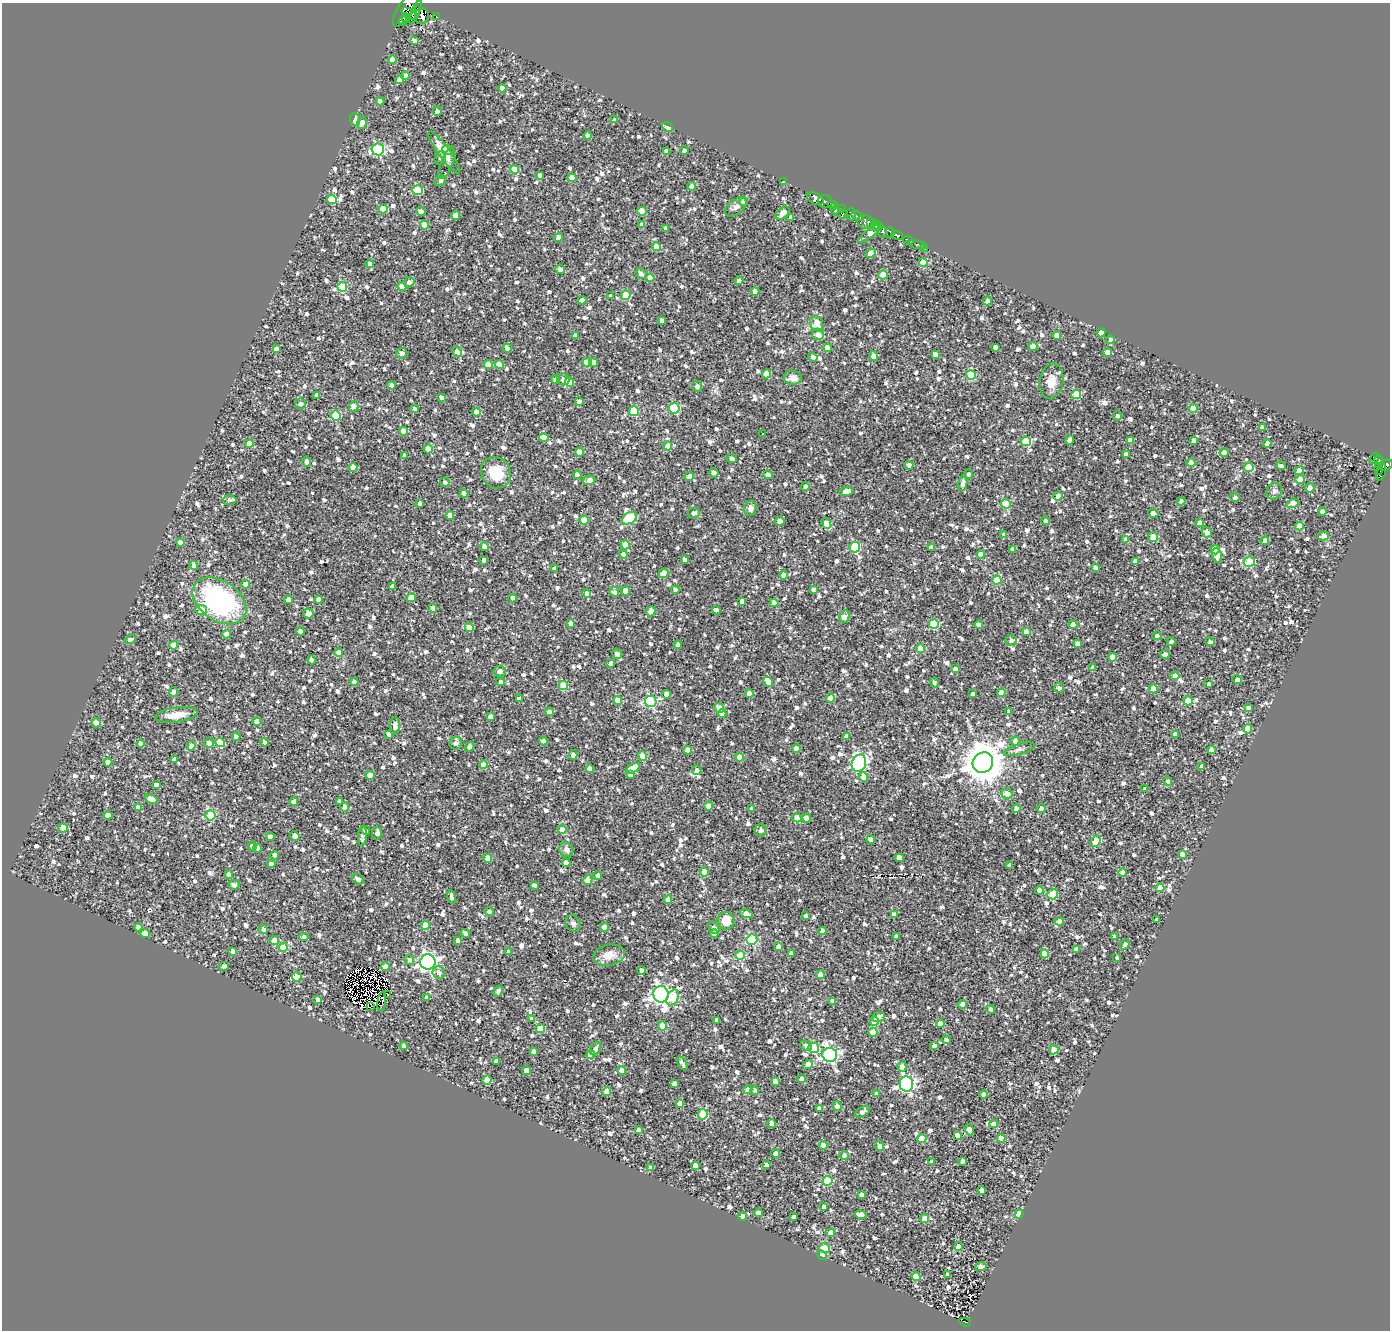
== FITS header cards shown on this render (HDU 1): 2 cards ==
NAXIS1  =                 1388
NAXIS2  =                 1328

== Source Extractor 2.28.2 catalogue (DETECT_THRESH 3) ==
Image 1388 x 1328 px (HDU 1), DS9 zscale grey, 1 PNG px = 1 image px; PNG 1392 x 1332 px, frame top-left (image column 1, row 1328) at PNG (2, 3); each listed source drawn as its Kron ellipse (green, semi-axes under 4 px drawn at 4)
Background 0.624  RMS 0.19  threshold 0.577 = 3 sigma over >= 5 px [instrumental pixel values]
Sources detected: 1495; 6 with non-positive FLUX_AUTO (blend fragments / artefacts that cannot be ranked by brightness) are neither listed nor drawn; of the other 1489, the 500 brightest by FLUX_AUTO listed and drawn (989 fainter detections omitted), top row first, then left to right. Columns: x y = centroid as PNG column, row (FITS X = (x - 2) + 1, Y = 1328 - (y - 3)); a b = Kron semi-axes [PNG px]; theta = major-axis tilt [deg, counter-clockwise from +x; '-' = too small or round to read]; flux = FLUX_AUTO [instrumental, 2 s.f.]
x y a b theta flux
406 9 20 7 57 2100
415 12 12 4 65 810
410 13 9 3 -31 340
422 16 8 6 86 3000
436 17 4 3 - 66
406 18 4 3 - 1400
403 21 5 4 - 310
415 41 4 3 - 43
392 60 4 4 - 150
406 76 4 4 - 110
400 80 5 4 - 120
502 88 4 4 - 88
380 101 4 4 - 79
437 111 5 4 - 55
355 120 6 5 - 81
615 120 4 4 - 61
362 123 6 5 - 110
667 127 6 4 -40 88
588 136 4 4 - 96
378 149 6 6 - 1600
448 150 5 5 - 55
667 151 4 4 - 86
684 151 4 4 - 43
444 152 25 6 -54 180
440 158 7 5 64 41
446 164 16 6 69 48
514 169 4 4 - 170
540 175 4 4 - 44
572 177 4 4 - 160
441 181 6 5 - 43
784 182 3 3 - 150
692 186 4 4 - 170
418 190 5 5 - 750
815 198 9 5 -28 2000
332 199 5 4 - 410
743 201 5 4 - 59
825 202 7 6 - 230
832 205 5 3 - 270
736 207 12 7 37 53
383 209 4 4 - 330
841 209 3 3 - 130
835 210 4 3 - 140
642 211 4 4 - 240
421 212 5 4 - 93
783 213 8 5 43 130
842 214 4 4 - 140
851 214 6 4 -80 300
456 216 4 4 - 160
858 216 7 4 -25 730
791 217 4 4 - 54
866 222 8 7 - 570
871 222 3 2 - 140
425 225 4 4 - 160
642 225 4 4 - 84
875 225 5 4 - 440
879 226 4 4 - 570
666 228 4 3 - 59
882 232 6 4 -79 350
870 233 15 4 39 140
890 233 5 3 - 540
897 235 6 4 -24 200
559 237 4 4 - 120
908 240 5 3 - 200
917 245 9 3 -11 47
656 247 4 4 - 240
925 248 3 2 - 63
871 253 5 4 - 170
923 263 4 4 - 390
370 264 4 4 - 48
560 269 5 4 - 86
641 274 6 5 - 42
883 275 5 4 - 280
650 278 4 4 - 170
739 281 4 4 - 87
409 282 5 5 - 54
402 286 4 4 - 210
342 287 5 5 - 620
755 292 4 4 - 140
626 295 5 4 - 440
611 296 4 4 - 50
582 300 4 4 - 110
987 301 4 4 - 110
662 320 4 4 - 68
817 323 8 6 -65 250
1101 333 4 4 - 170
818 334 6 5 - 97
1057 335 4 4 - 200
575 336 4 4 - 62
1110 340 4 4 - 41
1033 346 4 4 - 170
995 347 4 4 - 60
507 348 5 4 - 48
827 348 4 4 - 91
276 349 4 4 - 66
457 352 6 4 -48 110
402 353 6 5 - 65
1107 353 4 4 - 100
935 354 4 4 - 66
873 356 5 4 - 120
813 357 5 4 - 43
587 362 4 4 - 250
593 363 4 4 - 110
499 364 4 4 - 230
488 365 4 4 - 160
766 374 4 4 - 200
971 375 5 4 - 480
793 378 9 7 -2 97
555 379 4 4 - 56
563 379 6 6 - 50
1051 381 18 12 81 150
569 382 4 4 - 260
392 385 4 4 - 89
697 386 5 5 - 64
1076 394 5 4 - 420
317 395 4 4 - 67
441 397 4 4 - 76
579 401 4 4 - 92
300 404 5 5 - 46
354 406 5 4 - 130
674 408 5 5 - 900
1193 408 4 4 - 230
415 409 4 4 - 61
634 411 5 5 - 570
476 412 4 4 - 170
336 415 5 5 - 650
1118 416 4 4 - 43
1262 427 4 4 - 48
403 431 4 4 - 170
762 433 3 3 - 48
544 438 5 4 - 190
1070 440 4 4 - 58
1131 440 4 4 - 110
1026 441 5 5 - 620
1194 441 4 4 - 97
1267 443 4 4 - 77
249 444 4 4 - 190
668 446 4 4 - 230
428 449 4 4 - 140
579 452 4 4 - 180
1224 453 4 4 - 150
404 455 4 3 - 45
1126 455 4 4 - 75
732 458 5 4 - 44
1374 458 6 4 56 51
1378 460 4 3 - 280
307 461 5 4 - 46
1191 463 4 4 - 160
909 465 4 4 - 78
1385 465 8 5 24 290
1281 466 4 3 - 50
353 467 4 4 - 110
1249 467 5 4 - 450
1379 469 6 3 -80 82
1299 471 5 4 - 160
1381 472 9 3 74 150
496 473 16 14 -55 390
714 473 4 4 - 43
968 474 4 4 - 45
577 475 4 4 - 110
768 475 5 4 - 93
689 476 4 4 - 110
1300 479 4 4 - 150
589 480 6 4 19 140
445 482 5 4 - 43
963 483 8 4 79 80
805 487 4 4 - 97
1310 488 5 4 - 71
846 491 7 4 10 140
1274 491 8 7 - 43
464 493 4 4 - 96
1058 496 4 4 - 120
1235 497 5 4 - 46
229 500 7 5 -1 45
1181 501 4 4 - 41
420 503 4 4 - 51
1293 503 6 4 23 200
1006 504 5 4 - 470
751 508 8 6 75 59
1322 512 4 4 - 62
694 513 5 5 - 60
1153 513 5 4 - 69
450 515 4 4 - 140
629 518 8 5 33 930
584 520 4 4 - 260
780 521 5 4 - 83
1046 521 4 4 - 50
1199 523 4 4 - 120
826 524 6 4 -50 300
1299 526 4 4 - 230
1207 532 5 5 - 75
1004 535 4 4 - 54
1323 536 5 4 - 120
1153 537 5 4 - 350
1126 540 4 4 - 150
1265 541 4 4 - 88
180 542 4 4 - 86
625 545 4 4 - 260
484 547 4 4 - 65
855 547 5 5 - 1100
931 547 4 4 - 49
1013 550 4 4 - 88
1215 550 4 4 - 350
623 554 4 4 - 51
981 554 4 4 - 210
1217 555 7 4 -80 110
685 559 4 3 - 51
483 560 4 3 - 46
1135 561 4 4 - 50
1250 562 5 5 - 830
194 565 4 4 - 70
1095 567 4 3 - 46
554 569 4 4 - 91
664 573 5 4 - 180
784 575 4 4 - 140
997 580 4 4 - 400
246 584 4 4 - 100
392 586 4 4 - 62
814 589 4 4 - 59
675 590 4 4 - 47
626 591 4 4 - 180
614 592 5 5 - 48
587 593 4 4 - 50
411 598 5 4 - 270
513 598 4 4 - 110
319 599 4 4 - 91
288 600 4 4 - 110
219 601 30 20 -35 2200
742 601 4 4 - 64
774 603 4 4 - 180
433 608 4 4 - 97
201 610 5 5 - 200
717 610 4 4 - 100
651 611 5 4 - 130
308 614 5 5 - 120
844 617 6 4 65 200
571 623 4 4 - 110
934 624 5 5 - 590
979 625 4 4 - 65
1073 625 4 4 - 160
469 627 4 4 - 230
300 631 4 4 - 110
1026 632 4 4 - 71
227 634 4 4 - 89
1157 636 4 4 - 43
130 639 5 4 - 57
1011 640 5 5 - 44
1171 642 4 3 - 47
1210 642 4 4 - 43
1078 644 4 4 - 78
174 645 4 4 - 210
678 645 4 4 - 56
920 649 4 4 - 210
339 653 4 4 - 180
617 654 5 4 - 51
1165 654 4 4 - 51
1113 657 4 4 - 190
311 660 4 4 - 48
610 663 4 3 - 56
1093 668 4 4 - 54
955 669 4 3 - 58
500 671 6 5 - 60
1175 676 4 4 - 150
1237 680 5 4 - 50
354 682 4 4 - 65
501 682 4 4 - 49
768 682 5 4 - 180
934 683 5 3 - 46
1209 684 3 3 - 42
563 685 5 4 - 430
1059 688 5 5 - 46
1153 689 4 4 - 200
174 692 5 4 - 110
1001 693 4 4 - 210
666 694 4 4 - 110
749 694 4 4 - 130
973 694 3 3 - 43
830 698 4 4 - 130
519 699 4 4 - 57
618 700 4 4 - 270
651 701 6 5 - 1500
1188 701 4 4 - 320
719 708 5 4 - 330
1248 708 4 3 - 41
549 712 4 4 - 84
1009 712 4 3 - 43
722 713 4 4 - 99
176 715 21 7 7 220
490 717 4 4 - 82
257 722 4 4 - 190
96 723 4 4 - 230
395 725 8 5 88 89
1248 729 4 4 - 270
389 734 4 4 - 66
1175 734 4 4 - 94
846 736 4 4 - 59
236 737 4 4 - 53
543 741 4 4 - 60
1015 741 4 4 - 110
220 742 5 4 - 400
265 742 4 3 - 59
209 743 4 4 - 130
456 743 6 6 - 53
141 744 4 4 - 71
191 746 5 4 - 60
470 747 5 4 - 70
796 749 4 4 - 170
1019 749 16 5 16 54
688 750 4 4 - 210
1211 750 4 4 - 100
573 755 5 4 - 81
643 756 4 4 - 240
740 757 4 4 - 140
174 759 4 4 - 42
108 762 4 4 - 180
983 762 11 9 44 42000
859 763 9 7 67 2500
483 765 4 4 - 180
1202 767 4 4 - 110
633 768 8 4 29 200
589 769 4 4 - 85
697 770 5 5 - 47
630 774 4 4 - 48
370 775 4 4 - 140
864 777 5 4 - 120
1168 781 4 4 - 44
156 785 4 4 - 58
1145 789 4 3 - 45
1007 794 6 5 - 120
151 799 7 4 -27 140
340 801 4 3 - 42
294 802 4 4 - 89
709 806 4 4 - 120
138 807 4 4 - 72
344 807 4 4 - 78
752 809 4 3 - 54
1016 809 4 4 - 130
1041 809 4 4 - 80
108 815 4 4 - 66
211 815 5 5 - 710
797 818 4 4 - 270
806 818 4 4 - 91
63 828 4 4 - 210
365 830 4 4 - 55
562 830 4 4 - 190
761 830 6 6 - 66
377 833 6 5 - 52
295 836 5 4 - 140
362 836 10 4 86 47
270 837 4 4 - 130
871 840 4 4 - 130
1096 841 6 4 55 300
252 846 4 4 - 52
258 848 4 4 - 50
566 850 8 6 -53 58
1182 854 4 4 - 55
275 855 4 4 - 140
487 858 4 4 - 190
899 858 4 4 - 120
566 863 4 4 - 98
271 864 4 4 - 51
1010 865 4 4 - 59
704 872 4 4 - 210
1122 872 4 4 - 140
229 875 4 4 - 110
598 875 4 4 - 57
358 879 6 4 -32 62
588 880 5 4 - 140
234 885 5 4 - 57
534 885 4 4 - 45
1160 888 4 4 - 200
1039 890 4 4 - 140
1052 894 5 5 - 440
452 897 7 3 -80 48
668 900 4 4 - 180
489 911 5 4 - 45
746 914 6 4 -15 120
894 914 4 4 - 79
806 916 4 4 - 52
1157 920 4 3 - 57
726 921 9 8 - 210
1059 921 4 4 - 99
573 923 8 7 - 51
426 925 4 4 - 280
138 927 4 4 - 67
604 927 4 4 - 150
714 928 6 5 - 43
263 929 5 4 - 55
822 931 4 4 - 61
465 933 4 3 - 52
145 934 4 4 - 260
714 934 4 4 - 90
896 936 4 3 - 57
304 937 4 4 - 62
1114 937 4 3 - 55
752 939 5 5 - 960
275 941 4 4 - 210
458 941 4 3 - 50
1125 944 5 4 - 52
283 947 4 4 - 260
779 947 4 4 - 71
1076 949 4 4 - 61
233 951 4 4 - 81
509 952 4 4 - 54
791 953 4 3 - 44
1045 954 5 4 - 190
609 955 16 10 10 180
740 955 5 4 - 530
1117 958 4 3 - 41
409 960 5 5 - 49
428 962 7 7 - 5100
224 966 5 3 - 43
385 967 4 4 - 99
642 970 4 4 - 59
439 972 6 6 - 56
820 975 4 4 - 220
297 977 5 4 - 90
498 991 6 4 63 51
388 994 2 2 - 260
661 994 8 7 - 5300
673 997 8 5 63 490
427 998 4 4 - 56
318 1000 4 4 - 85
832 1001 4 4 - 57
382 1002 10 4 83 100
962 1004 4 4 - 130
370 1007 4 3 - 53
991 1009 5 4 - 46
878 1017 6 5 - 85
532 1019 4 3 - 69
717 1020 4 4 - 65
874 1021 4 4 - 230
940 1024 4 4 - 210
663 1026 4 4 - 260
540 1029 5 4 - 270
873 1032 4 4 - 210
946 1040 4 4 - 64
806 1045 6 5 - 42
934 1045 4 4 - 51
404 1046 4 4 - 43
814 1048 5 5 - 620
595 1049 7 5 63 48
1054 1050 5 4 - 200
534 1052 4 4 - 80
590 1055 4 4 - 500
830 1055 7 7 - 2900
496 1061 4 4 - 53
682 1063 7 4 -58 42
808 1064 5 4 - 95
902 1067 5 4 - 65
527 1071 4 4 - 220
622 1071 4 4 - 140
801 1079 4 4 - 70
487 1080 4 4 - 240
775 1081 4 4 - 73
674 1083 4 3 - 45
906 1084 7 7 - 3200
748 1090 4 4 - 98
755 1090 4 4 - 64
607 1091 4 4 - 160
876 1094 4 3 - 53
984 1094 4 4 - 47
680 1103 4 4 - 69
837 1106 5 5 - 49
820 1108 4 3 - 42
863 1112 8 4 29 48
703 1114 5 5 - 650
771 1124 4 4 - 98
993 1124 4 4 - 59
969 1129 6 4 -65 110
639 1130 4 4 - 73
957 1135 4 4 - 60
1001 1138 4 4 - 220
922 1139 4 4 - 260
823 1145 4 4 - 170
880 1146 5 4 - 61
776 1154 4 4 - 94
844 1155 4 4 - 56
963 1161 4 4 - 73
931 1162 3 3 - 44
695 1165 4 4 - 88
766 1165 4 4 - 50
651 1168 4 3 - 56
827 1181 5 5 - 780
982 1190 4 4 - 60
862 1195 4 4 - 59
824 1207 4 4 - 56
758 1213 4 4 - 130
1019 1214 4 4 - 620
861 1215 6 4 -14 220
742 1216 4 4 - 54
794 1217 4 4 - 54
925 1219 4 4 - 250
831 1233 4 4 - 230
958 1246 4 4 - 130
824 1248 5 4 - 410
822 1255 5 4 - 50
981 1267 5 4 - 65
947 1274 4 3 - 47
916 1277 4 4 - 200
965 1322 6 2 -20 70
At the frame edge (FLAGS 8, measured only in part): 1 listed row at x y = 406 9
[989 fainter detections neither listed nor drawn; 6 non-positive-flux detections neither listed nor drawn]